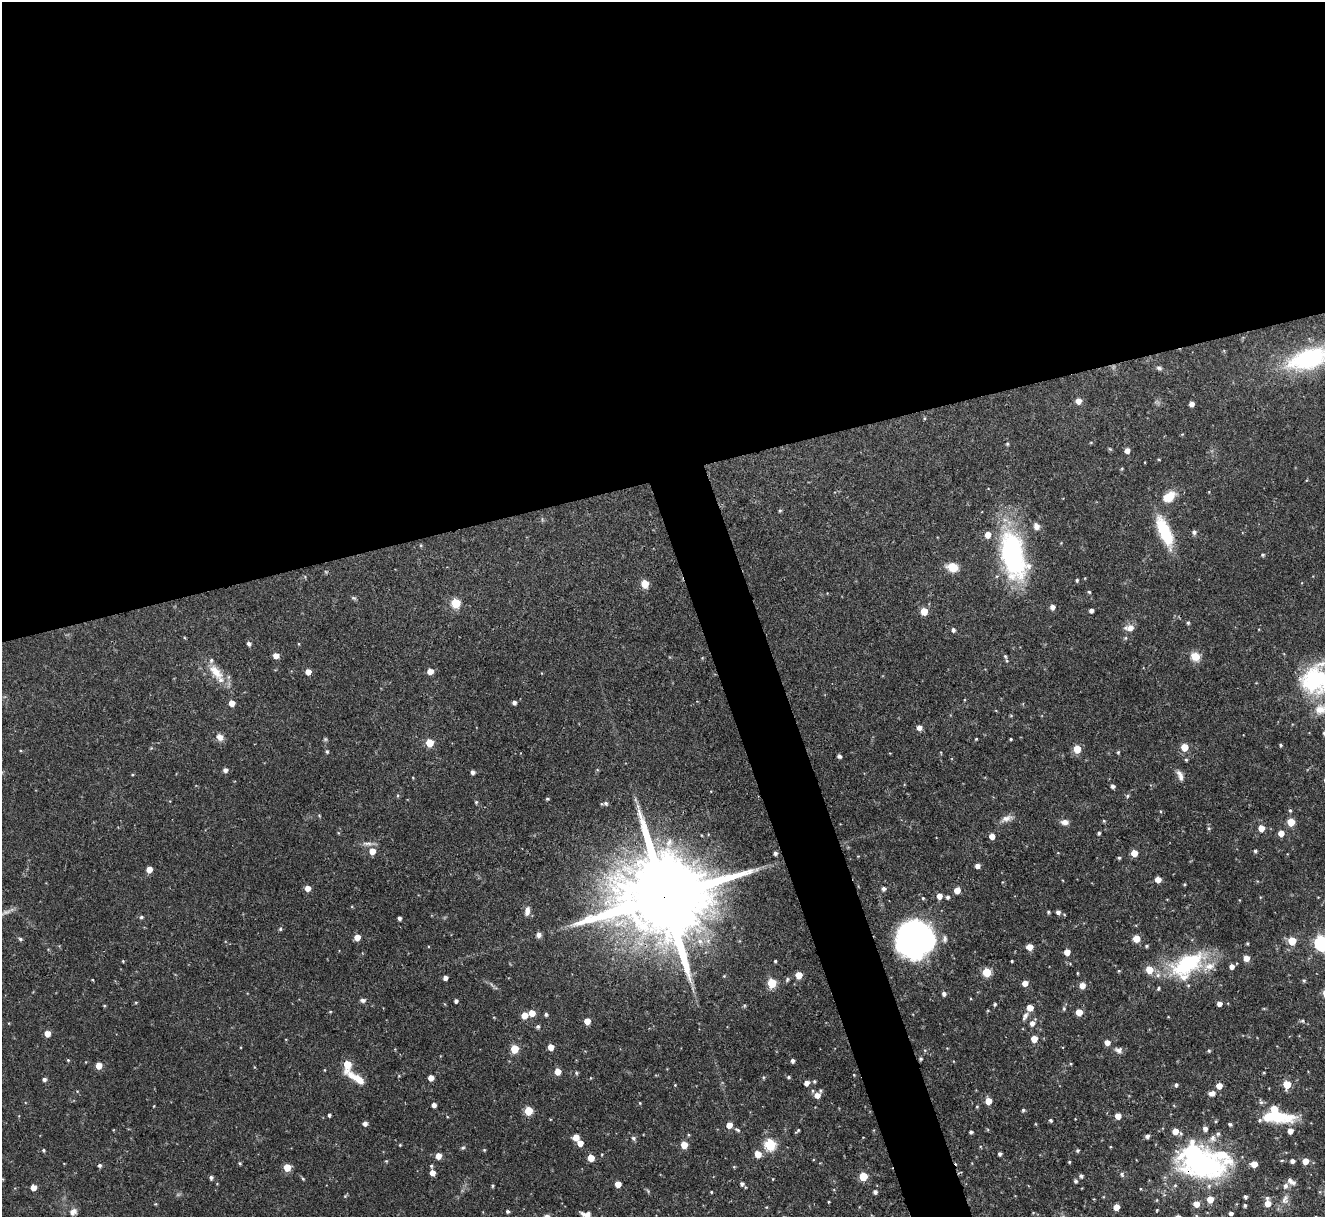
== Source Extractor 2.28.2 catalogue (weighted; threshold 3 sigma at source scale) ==
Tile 2 of 4 x 4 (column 2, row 1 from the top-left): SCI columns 1324-2646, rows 3792-5006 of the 5293 x 5278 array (HDU 1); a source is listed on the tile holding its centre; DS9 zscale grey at full resolution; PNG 1327 x 1219 px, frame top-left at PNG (2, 2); no overlay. Shown black and unused: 42% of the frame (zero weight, under 3 of 4 exposures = <1% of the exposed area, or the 3 px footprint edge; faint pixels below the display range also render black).
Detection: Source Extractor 2.28.2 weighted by HDU 2 'WHT'; one run over the whole footprint, this tile lists its part. Background 0.0815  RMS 0.004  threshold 0.018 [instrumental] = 3 sigma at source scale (4.5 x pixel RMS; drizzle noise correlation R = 1.50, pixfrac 1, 0.05/0.05 arcsec/px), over >= 5 px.
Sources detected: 252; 1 too faint to see at this stretch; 7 inside a brighter object's white glare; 1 cosmic-ray / hot-pixel residue — not listed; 8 inside a brighter listed object's ellipse — not listed separately; the other 235 listed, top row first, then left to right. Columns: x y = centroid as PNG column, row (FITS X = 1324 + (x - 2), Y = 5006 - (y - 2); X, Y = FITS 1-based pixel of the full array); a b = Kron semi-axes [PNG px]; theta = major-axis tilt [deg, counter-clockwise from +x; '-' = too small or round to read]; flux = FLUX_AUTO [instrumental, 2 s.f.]
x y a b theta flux
1309 358 56 24 18 43
1159 368 8 5 -16 0.88
1078 401 5 5 - 3.4
1192 404 4 4 - 2.1
1007 443 5 4 - 0.48
1127 450 5 5 - 2.4
1169 497 17 11 36 5.6
780 511 5 4 - 0.53
1036 527 9 7 -67 2
1165 532 38 13 -67 17
1194 532 6 5 - 0.99
1013 555 55 26 -77 61
1263 555 4 4 - 0.58
952 567 11 8 -14 6.2
1077 580 5 4 - 0.46
645 584 5 5 - 9.9
1089 592 4 3 - 0.44
456 603 5 5 - 18
1052 607 5 5 - 1.8
924 611 5 5 - 8
1091 611 4 4 - 1.2
1188 623 5 4 - 0.57
1130 628 13 8 6 2.5
953 630 5 4 - 0.91
249 643 5 4 - 1.1
276 656 5 5 - 3.1
1005 656 6 4 -61 0.54
1195 656 11 9 -33 4.4
430 671 5 5 - 3.6
216 672 25 12 -50 7.2
308 672 5 4 - 3.5
1314 681 42 34 66 35
514 702 4 4 - 1.2
232 703 5 4 - 4
919 727 5 5 - 2
220 737 9 8 - 2.2
976 739 3 3 - 0.34
1011 739 3 3 - 0.39
429 743 5 5 - 8.9
1280 745 4 3 - 0.5
1184 747 5 5 - 7.3
1077 749 5 5 - 9.7
327 752 5 4 - 0.61
1118 752 5 4 - 0.49
839 756 4 3 - 0.93
1186 760 4 4 - 0.45
225 770 5 5 - 1.4
473 772 4 4 - 1.3
132 775 4 3 - 0.34
1180 775 15 6 -68 2.1
1113 786 4 4 - 1.1
1127 796 5 5 - 0.57
547 799 5 3 - 0.49
476 802 5 4 - 0.44
606 803 6 5 - 0.78
1290 810 4 4 - 0.49
1006 818 16 8 24 2.4
1104 821 4 4 - 0.44
1065 822 9 6 -8 2
1291 822 5 5 - 8.7
1209 828 5 4 - 0.56
1261 828 5 4 - 4.7
1099 833 4 3 - 0.66
1281 833 5 5 - 3.3
992 836 5 4 - 3.4
367 843 16 4 -2 1.6
372 851 6 5 - 4.4
1255 851 4 3 - 0.73
775 853 4 4 - 0.84
1134 853 5 5 - 5.3
1119 858 4 4 - 0.55
977 866 4 4 - 1.9
149 870 5 5 - 3.8
1158 880 5 4 - 4.2
307 888 5 5 - 3.1
883 889 5 4 - 1.1
957 890 5 5 - 4.4
667 896 32 20 13 8800
939 896 5 5 - 3.2
948 897 5 4 - 0.84
527 911 12 6 80 2.1
1048 912 4 3 - 0.53
1058 912 5 5 - 1.3
141 917 5 4 - 0.64
399 918 4 3 - 1.1
280 929 5 4 - 0.56
915 934 30 25 39 100
539 935 7 6 - 1.3
357 937 5 5 - 4
1136 938 5 5 - 6.6
20 939 6 4 -24 0.62
945 939 10 6 88 1.2
1292 941 5 5 - 10
1322 943 7 6 - 75
1247 944 4 3 - 0.41
1147 946 5 4 - 0.55
1029 947 5 5 - 4.9
1067 952 5 4 - 3.9
1246 958 5 5 - 4.1
123 961 4 3 - 0.34
775 961 3 3 - 0.47
1012 961 3 2 - 0.37
1187 965 49 27 35 31
1232 966 5 4 - 1.9
1119 971 4 4 - 0.4
987 972 5 5 - 14
1077 973 4 3 - 0.35
799 975 5 5 - 6.3
724 976 4 4 - 0.34
445 978 4 4 - 1.6
787 979 6 4 70 0.65
1304 980 5 4 - 0.54
772 983 5 5 - 17
1025 983 5 4 - 3.1
1082 985 5 5 - 3.4
944 994 5 4 - 1.2
363 1000 5 5 - 1.2
456 1001 4 3 - 0.99
136 1002 5 3 - 0.38
995 1004 4 4 - 0.51
1219 1004 4 4 - 1.8
104 1005 5 3 - 0.35
1030 1008 5 5 - 4.5
1064 1009 6 3 -73 0.45
1079 1012 5 5 - 5.9
532 1013 5 5 - 5.1
546 1014 4 4 - 0.77
524 1015 5 5 - 4.3
1025 1016 12 6 64 1.5
587 1021 5 4 - 4.3
1302 1021 5 5 - 0.6
1032 1023 6 5 - 1.9
538 1026 5 5 - 0.8
47 1034 5 4 - 4.3
1034 1039 5 5 - 5
1107 1042 5 5 - 2.5
551 1047 5 4 - 3.9
515 1049 5 5 - 12
1119 1050 10 7 -13 1.5
1209 1051 5 4 - 0.53
921 1059 5 4 - 0.52
68 1060 4 3 - 0.38
792 1061 4 3 - 1.1
347 1064 6 5 - 7.9
99 1065 5 5 - 4.3
558 1072 5 4 - 4.8
576 1073 5 4 - 0.56
854 1075 4 3 - 0.28
763 1077 5 3 - 0.39
789 1077 4 4 - 0.54
357 1078 30 7 -33 7
431 1078 4 4 - 3.3
44 1079 5 4 - 1
814 1081 5 4 - 0.56
806 1083 5 5 - 1.9
1287 1084 5 5 - 7.8
1176 1085 4 4 - 0.7
1219 1086 5 4 - 3.7
1212 1093 7 5 9 2.1
817 1095 7 6 - 3.3
988 1101 5 5 - 4.7
1261 1102 6 5 - 0.75
434 1105 4 4 - 1.7
977 1106 5 3 - 0.32
1023 1110 4 4 - 0.54
528 1111 5 5 - 13
329 1115 3 3 - 0.72
1118 1116 5 4 - 3.9
1278 1117 38 11 -2 15
1051 1120 4 4 - 0.54
1216 1121 5 3 - 0.36
365 1123 4 4 - 1.4
1230 1124 4 3 - 0.62
729 1125 5 5 - 3.7
1205 1129 5 5 - 1.5
737 1130 8 4 -31 0.7
798 1130 6 3 47 0.5
1175 1131 6 5 - 4
1290 1131 5 4 - 2.7
971 1132 4 3 - 0.78
1147 1136 5 4 - 1.1
576 1137 5 5 - 4.7
633 1138 6 6 - 0.85
1213 1138 10 8 -77 1.9
580 1143 5 4 - 3.6
400 1145 4 3 - 0.33
684 1145 5 5 - 6.2
770 1145 6 5 - 34
463 1148 6 4 2 0.52
43 1150 4 4 - 0.48
484 1150 4 3 - 0.37
1077 1150 5 4 - 0.52
1193 1152 8 8 - 75
758 1154 6 5 - 5
1000 1154 4 4 - 0.83
438 1156 5 5 - 3.6
591 1158 5 5 - 5.2
1282 1160 5 3 - 0.39
386 1161 4 3 - 0.35
1292 1161 4 4 - 1.3
1305 1161 5 5 - 4.5
1069 1162 4 3 - 0.35
240 1163 4 4 - 0.48
1254 1164 5 5 - 4.3
431 1166 4 4 - 0.53
287 1167 5 5 - 7.5
432 1173 5 4 - 2.9
1122 1174 6 6 - 0.83
863 1176 5 5 - 11
1081 1176 5 4 - 0.91
211 1178 5 4 - 0.92
303 1179 5 4 - 0.47
773 1179 4 3 - 0.27
1076 1181 5 4 - 0.64
1291 1181 13 6 -38 1.7
618 1184 5 4 - 4.2
742 1184 4 4 - 1
492 1186 3 3 - 0.46
34 1187 4 4 - 3.6
711 1192 3 3 - 0.36
875 1192 5 4 - 1.1
345 1196 4 4 - 0.4
1245 1197 4 4 - 0.85
1267 1198 6 5 - 0.77
1210 1199 5 5 - 5.2
1285 1199 15 7 74 2.6
1268 1203 6 5 - 4.1
1196 1204 5 5 - 3.8
1245 1205 4 3 - 0.68
1116 1207 5 4 - 3.8
1157 1210 3 3 - 0.33
508 1211 4 4 - 0.66
73 1212 10 9 - 2
1231 1213 4 3 - 1.1
586 1214 11 6 -8 2.4
Overlapping masked pixels (flux is a lower limit): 1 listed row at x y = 667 896
Isophote crosses this tile's border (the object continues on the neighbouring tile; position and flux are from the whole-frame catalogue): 4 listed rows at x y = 1309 358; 1314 681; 1322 943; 586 1214